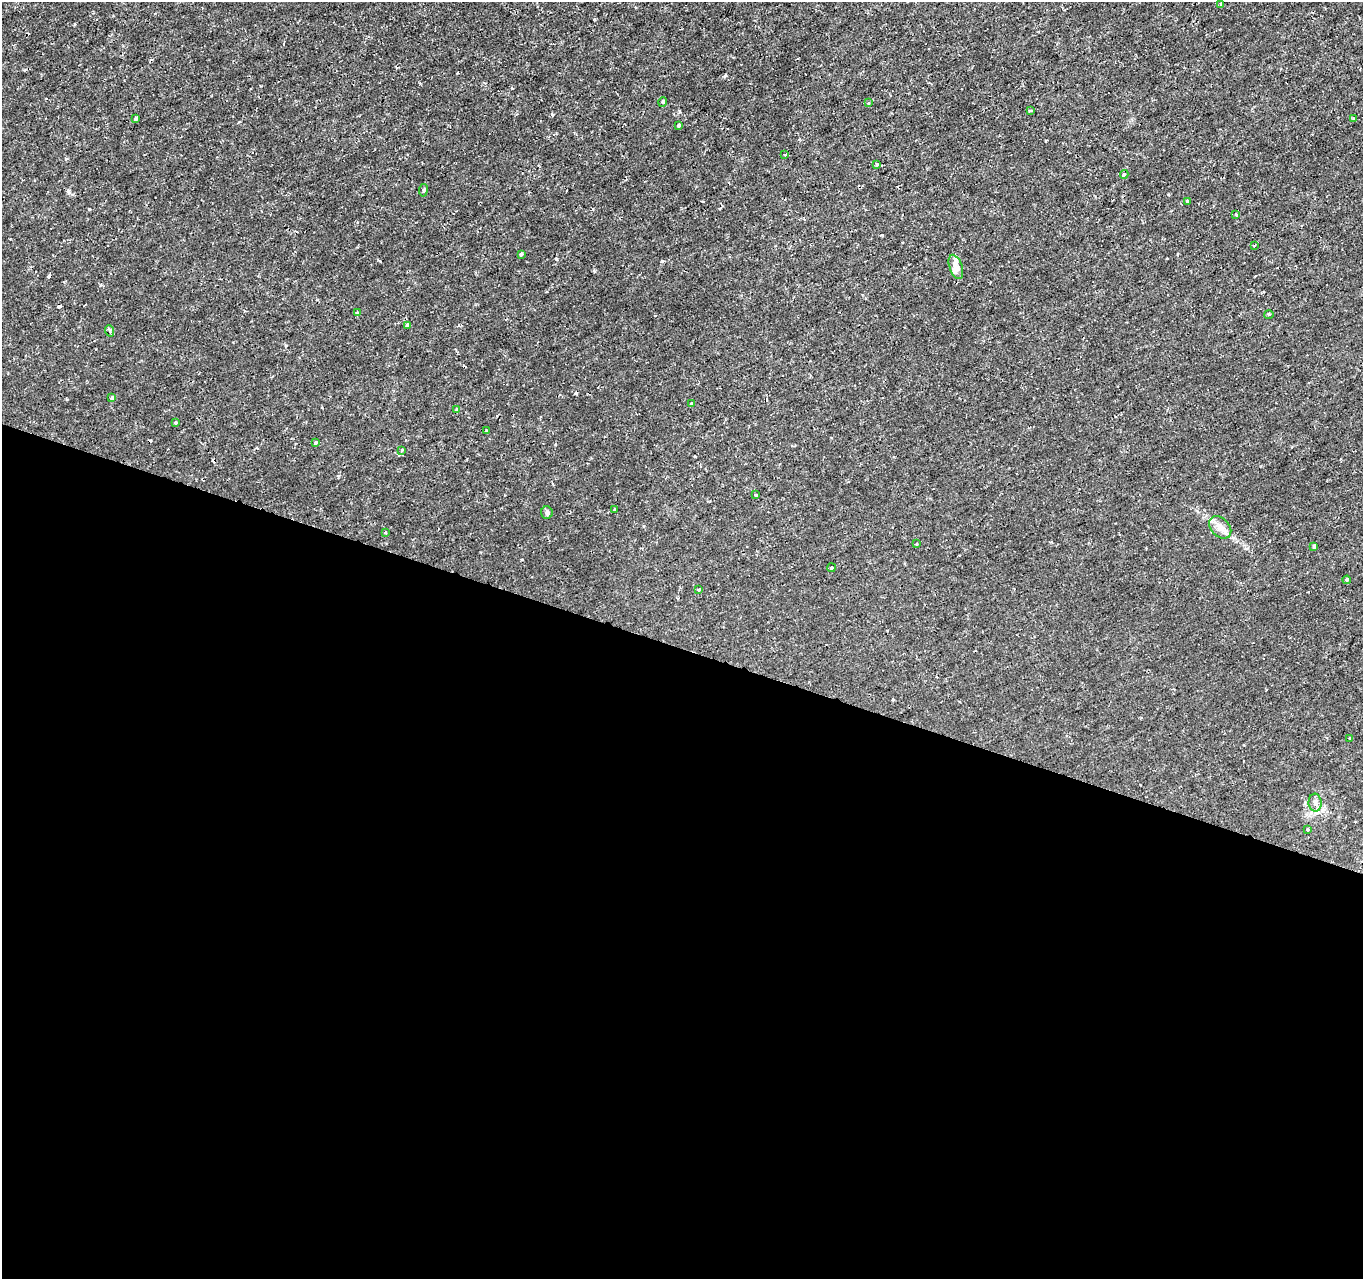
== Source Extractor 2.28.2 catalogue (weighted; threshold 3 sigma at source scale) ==
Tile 14 of 4 x 4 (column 2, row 4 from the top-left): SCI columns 1362-2722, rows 214-1490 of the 5451 x 5597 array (HDU 1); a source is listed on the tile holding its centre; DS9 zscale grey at full resolution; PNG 1365 x 1281 px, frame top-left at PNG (2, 2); each listed source drawn as its Kron ellipse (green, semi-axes under 4 px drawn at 4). Shown black and unused: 49% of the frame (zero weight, under 2 of 3 exposures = <1% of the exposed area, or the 3 px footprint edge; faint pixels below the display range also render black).
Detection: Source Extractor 2.28.2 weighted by HDU 2 'WHT'; one run over the whole footprint, this tile lists its part. Background -7.05e-05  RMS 9.5e-04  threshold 0.00429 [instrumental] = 3 sigma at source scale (4.5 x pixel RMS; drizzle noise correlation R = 1.50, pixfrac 1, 0.0396/0.0396 arcsec/px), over >= 5 px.
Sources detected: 46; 6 cosmic-ray / hot-pixel residue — neither listed nor drawn; the other 40 listed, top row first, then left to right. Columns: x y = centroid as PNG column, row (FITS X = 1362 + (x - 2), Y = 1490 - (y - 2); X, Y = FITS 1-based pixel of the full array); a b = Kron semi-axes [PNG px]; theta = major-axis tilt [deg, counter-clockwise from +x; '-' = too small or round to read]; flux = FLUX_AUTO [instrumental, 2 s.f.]
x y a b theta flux
1221 4 4 3 - 0.12
663 102 5 4 - 0.23
868 103 4 3 - 0.12
1030 111 4 3 - 0.12
1353 118 3 3 - 0.081
136 119 3 3 - 0.34
679 125 4 4 - 0.16
785 155 3 2 - 0.099
877 164 4 3 - 0.15
1124 174 4 3 - 0.2
423 190 6 3 81 0.13
1187 201 4 3 - 0.35
1236 214 3 3 - 0.17
1254 246 3 3 - 0.18
521 254 4 4 - 0.12
956 267 13 6 -71 0.51
357 313 4 3 - 0.12
1269 314 5 3 - 0.095
407 326 4 3 - 0.51
110 331 6 3 -72 0.15
112 397 4 3 - 0.18
691 403 3 3 - 0.19
457 410 4 3 - 0.12
175 423 3 3 - 0.15
487 430 3 2 - 0.15
315 443 3 3 - 0.11
402 450 3 3 - 0.14
756 495 3 3 - 0.16
614 509 4 3 - 0.21
547 513 6 6 - 0.21
1220 527 13 9 -45 0.71
385 533 4 2 - 0.084
917 544 3 2 - 0.12
1314 546 3 3 - 0.13
831 568 4 4 - 0.14
1347 580 4 3 - 0.1
699 589 4 3 - 0.097
1350 738 3 3 - 0.23
1315 803 9 6 -87 0.31
1307 830 3 3 - 0.13
Unlisted compact peaks at least as high as the median listed source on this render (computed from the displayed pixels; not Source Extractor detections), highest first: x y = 662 261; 89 209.